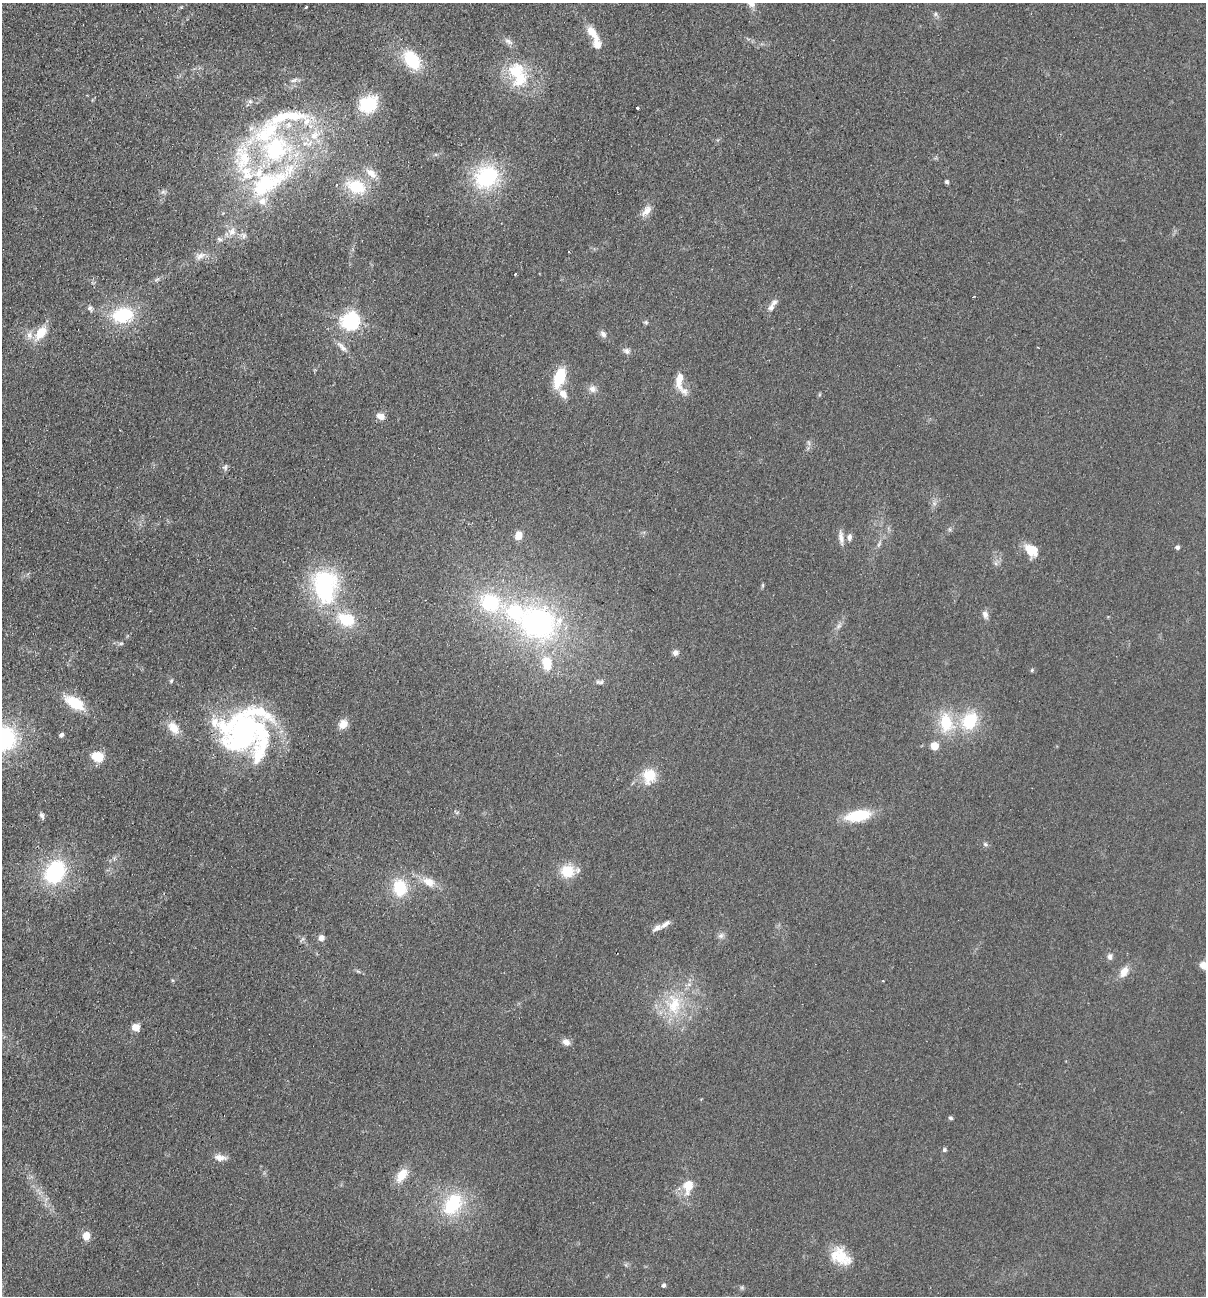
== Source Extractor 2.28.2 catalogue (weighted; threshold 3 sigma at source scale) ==
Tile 11 of 4 x 4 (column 3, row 3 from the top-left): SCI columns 2716-3919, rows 1313-2606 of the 5308 x 5212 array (HDU 1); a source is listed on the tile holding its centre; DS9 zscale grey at full resolution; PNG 1208 x 1298 px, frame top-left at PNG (2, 3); no overlay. Shown black and unused: <1% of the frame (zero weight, under 2 of 3 exposures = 3% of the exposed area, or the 3 px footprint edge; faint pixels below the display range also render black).
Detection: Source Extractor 2.28.2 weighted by HDU 2 'WHT'; one run over the whole footprint, this tile lists its part. Background 0.0596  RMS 0.0088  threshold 0.0398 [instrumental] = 3 sigma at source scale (4.5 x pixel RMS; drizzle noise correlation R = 1.50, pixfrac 1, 0.05/0.05 arcsec/px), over >= 5 px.
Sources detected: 120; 1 cosmic-ray / hot-pixel residue — not listed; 21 inside a brighter listed object's ellipse — not listed separately; the other 98 listed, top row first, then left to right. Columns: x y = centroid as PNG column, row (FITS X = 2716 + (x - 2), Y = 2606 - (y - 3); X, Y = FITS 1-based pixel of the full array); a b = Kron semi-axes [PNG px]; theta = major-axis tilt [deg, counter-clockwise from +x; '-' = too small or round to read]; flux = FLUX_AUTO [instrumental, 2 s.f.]
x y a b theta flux
306 7 3 3 - 2.6
936 14 7 4 89 1.7
591 32 18 9 -49 12
412 60 21 13 -51 40
516 73 35 24 -74 45
294 80 10 4 26 2.6
250 101 7 6 - 2.5
368 104 17 14 34 43
637 108 3 3 - 1.3
275 149 62 40 -19 160
371 173 17 10 -39 9.7
487 177 18 15 33 92
947 182 5 4 - 1.8
356 187 23 16 -21 35
163 192 7 6 - 2.1
262 201 13 12 - 11
646 211 17 9 47 7.3
232 232 13 10 74 8.1
244 235 9 6 -68 3.1
220 239 9 5 -9 2.4
569 251 2 2 - 0.77
200 256 17 6 26 5.6
515 274 3 2 - 2.7
157 279 8 4 36 1.8
774 302 12 7 47 3.8
90 308 8 6 -60 2.5
123 315 24 17 7 48
350 321 7 6 - 380
646 322 6 5 - 1.5
41 333 20 11 53 17
603 334 10 7 -54 3.8
342 347 19 6 -46 5.8
627 351 10 8 -14 3.5
560 377 19 9 71 37
679 380 25 9 88 12
592 389 10 9 - 4.9
563 394 13 9 -50 7.3
381 416 9 7 -23 6.6
809 443 7 4 -71 1.7
225 467 10 6 88 2.5
934 503 7 5 -45 2.3
519 535 9 8 - 8.3
849 537 9 6 86 3.6
841 538 20 7 -84 5.7
879 544 11 5 64 2.7
1177 547 5 4 - 2.5
1032 550 17 12 -41 17
996 563 7 4 -88 2
763 585 6 4 90 1.1
325 586 40 28 -85 100
985 615 10 7 -67 4
346 620 19 13 -24 32
538 623 55 44 -18 210
838 626 9 6 28 2.9
121 643 6 4 1 1.4
675 653 7 6 - 3.6
1032 670 5 4 - 1.2
171 681 6 4 74 1.5
599 682 12 5 0 2.6
75 703 22 11 -31 29
969 721 22 16 53 40
946 723 23 15 -83 35
343 724 11 9 46 9.3
174 728 16 10 -52 13
244 732 57 42 9 220
61 735 5 4 - 2.7
2 739 30 24 12 120
934 746 8 8 - 9.5
98 757 9 8 - 24
649 776 16 14 71 23
457 812 8 5 -25 1.5
42 816 9 5 -71 2.5
858 816 25 11 10 37
985 844 7 5 -29 1.8
567 871 15 13 7 24
55 872 28 21 57 70
429 882 18 11 -27 12
400 888 17 13 -83 36
665 924 18 5 37 4.7
721 936 9 8 - 3.3
321 938 8 7 - 4.4
1110 957 9 7 82 3.2
1204 965 9 8 - 7.4
358 971 7 4 -19 1.5
1124 972 15 9 59 8.6
674 1005 33 24 -79 44
136 1027 8 7 - 8.1
566 1042 10 8 -30 5
951 1118 6 4 -30 1.4
944 1150 5 5 - 1.8
220 1158 15 8 -9 6.6
402 1175 18 10 52 15
688 1186 22 14 82 17
453 1204 27 19 55 54
86 1236 9 7 83 9.6
840 1256 28 17 -34 25
663 1285 5 4 - 2.4
742 1287 7 4 0 1.5
Isophote crosses this tile's border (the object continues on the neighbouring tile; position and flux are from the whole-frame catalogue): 2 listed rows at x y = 2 739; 1204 965